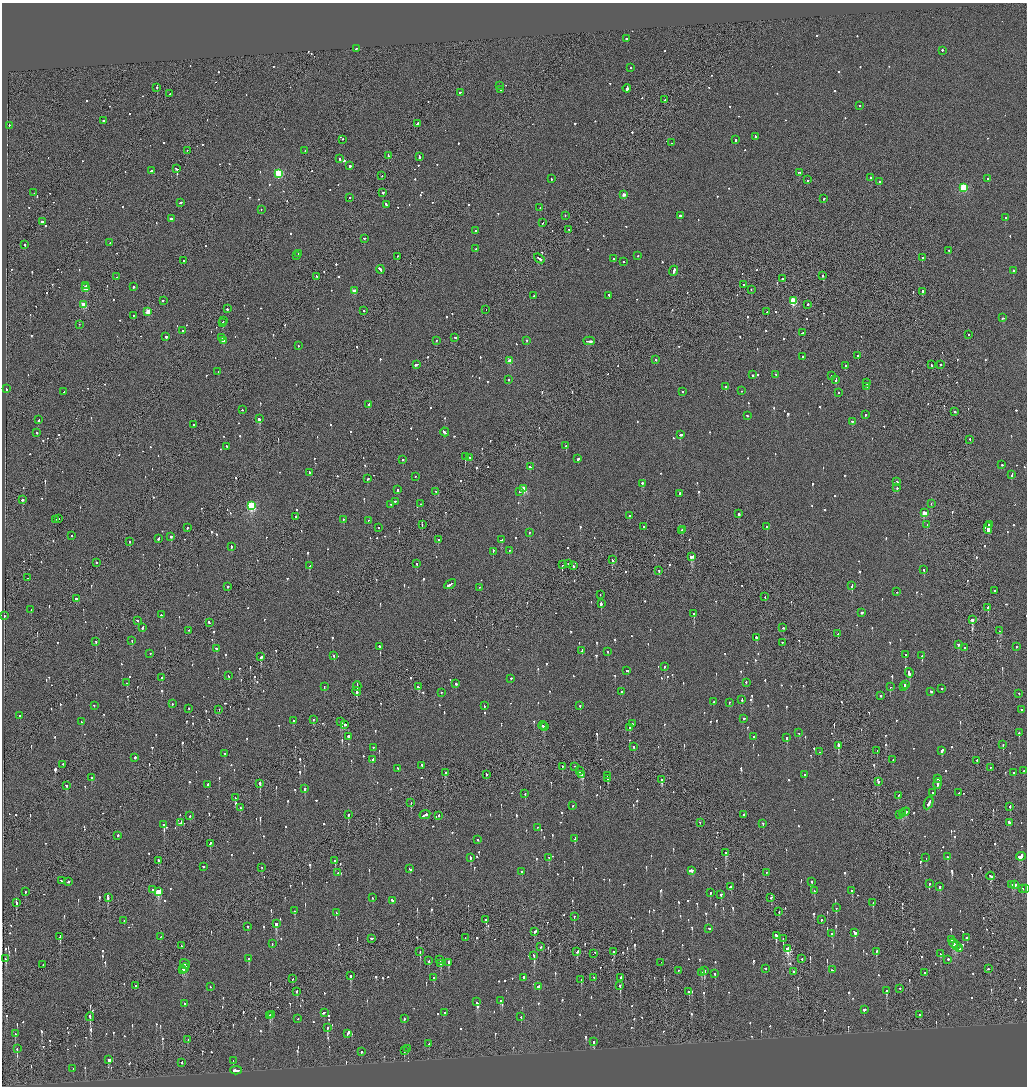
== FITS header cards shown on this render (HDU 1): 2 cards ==
NAXIS1  =                 2050
NAXIS2  =                 2168

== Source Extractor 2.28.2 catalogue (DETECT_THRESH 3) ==
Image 2050 x 2168 px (HDU 1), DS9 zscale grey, zoomed out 1/2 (1 PNG px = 2 x 2 image px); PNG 1029 x 1088 px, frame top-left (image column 2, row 2168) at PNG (2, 3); each listed source drawn as its Kron ellipse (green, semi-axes under 4 px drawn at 4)
Background -0.0925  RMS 0.068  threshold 0.203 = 3 sigma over >= 5 px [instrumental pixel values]
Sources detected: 1369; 51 cannot appear on this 1/2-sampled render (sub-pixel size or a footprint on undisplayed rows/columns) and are neither listed nor drawn; of the other 1318, the 500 brightest by FLUX_AUTO listed and drawn (818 fainter detections omitted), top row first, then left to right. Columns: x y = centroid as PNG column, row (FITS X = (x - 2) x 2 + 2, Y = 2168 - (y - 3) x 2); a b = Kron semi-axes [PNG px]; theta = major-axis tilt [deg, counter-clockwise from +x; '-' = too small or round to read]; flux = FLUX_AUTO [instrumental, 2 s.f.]
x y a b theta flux
626 39 2 2 - 140
356 49 3 2 - 120
942 51 2 2 - 160
631 68 2 2 - 110
500 86 2 2 - 3200
157 88 2 2 - 170
627 89 4 2 - 1200
501 90 2 2 - 2500
460 93 2 1 - 160
170 94 2 1 - 140
665 100 2 1 - 390
859 106 2 2 - 93
103 121 2 2 - 190
417 124 3 2 - 250
9 126 2 2 - 180
755 137 3 2 - 150
342 140 2 1 - 430
735 140 2 2 - 200
671 143 2 1 - 88
187 151 2 1 - 330
305 151 2 2 - 190
388 156 3 1 - 380
419 157 4 2 - 890
340 159 2 2 - 320
350 166 2 2 - 500
176 169 3 2 - 420
151 171 2 2 - 200
800 173 3 2 - 330
279 174 3 3 - 1200
382 176 2 1 - 120
871 178 2 2 - 190
551 179 2 2 - 110
988 179 2 2 - 740
807 180 2 2 - 220
880 182 2 2 - 400
963 188 3 3 - 890
34 193 2 2 - 98
383 193 2 2 - 1000
624 195 2 2 - 120
349 198 2 2 - 150
824 199 2 2 - 95
180 203 3 2 - 110
386 205 4 2 - 180
540 208 2 2 - 150
261 210 2 2 - 110
565 216 2 1 - 210
680 216 2 2 - 280
1006 218 2 2 - 500
171 219 3 2 - 220
42 222 3 2 - 710
542 223 2 2 - 130
569 230 2 2 - 130
475 231 2 1 - 150
364 239 2 2 - 120
110 243 2 2 - 560
25 245 3 1 - 130
475 249 2 2 - 160
949 251 2 2 - 99
299 254 2 2 - 270
297 256 2 2 - 110
638 256 2 2 - 100
397 257 2 1 - 270
922 258 3 2 - 290
539 259 6 2 -37 400
613 259 2 2 - 170
183 261 2 2 - 200
623 262 2 2 - 120
380 270 4 2 - 360
674 271 5 2 - 400
1013 271 3 2 - 160
822 276 2 2 - 180
116 277 2 1 - 130
317 277 3 2 - 130
782 279 2 2 - 230
744 285 2 1 - 180
86 286 2 2 - 130
133 287 2 2 - 590
86 288 3 3 - 310
751 290 2 1 - 110
354 291 2 2 - 190
922 292 2 2 - 260
534 296 2 2 - 450
609 296 2 2 - 120
163 301 2 2 - 330
793 301 3 3 - 910
83 305 3 3 - 390
808 305 2 2 - 150
227 309 2 2 - 310
486 310 2 1 - 140
364 311 2 2 - 120
148 312 3 2 - 320
767 312 2 2 - 88
133 316 2 2 - 140
1003 318 3 2 - 130
223 321 2 1 - 260
222 323 2 2 - 120
79 325 2 1 - 240
183 331 2 2 - 89
803 333 3 2 - 200
969 335 2 2 - 110
166 337 2 2 - 580
222 338 2 2 - 130
455 338 3 2 - 170
223 341 2 2 - 120
437 341 2 1 - 200
526 341 2 2 - 120
589 341 6 2 -2 370
298 346 2 2 - 95
858 356 2 2 - 270
802 357 2 2 - 220
655 360 2 2 - 180
509 361 3 2 - 200
416 365 4 2 - 220
931 365 2 1 - 190
940 365 2 2 - 120
846 366 2 2 - 300
218 372 2 2 - 89
752 375 2 2 - 260
776 375 2 2 - 150
831 376 2 2 - 93
508 380 2 2 - 95
836 380 3 2 - 170
866 383 2 2 - 310
726 387 2 2 - 340
867 387 2 1 - 470
6 389 3 2 - 160
741 391 2 2 - 200
64 392 2 2 - 170
682 392 2 2 - 160
839 393 2 2 - 140
369 405 2 2 - 96
242 410 2 2 - 100
955 412 2 2 - 100
865 415 3 2 - 170
747 416 2 2 - 150
259 419 3 2 - 770
39 420 2 2 - 140
852 422 3 2 - 140
194 425 2 1 - 93
445 432 4 2 - 280
37 433 2 2 - 130
680 435 2 2 - 520
970 440 2 1 - 170
566 446 2 2 - 130
227 447 3 2 - 290
465 457 2 1 - 380
469 458 2 2 - 99
578 459 2 2 - 260
402 460 2 2 - 160
1001 465 2 1 - 380
530 467 3 2 - 150
310 473 3 2 - 190
1012 475 3 2 - 140
415 477 2 2 - 94
368 479 3 2 - 180
897 482 2 2 - 110
642 484 2 2 - 290
897 488 2 2 - 140
524 489 3 3 - 570
397 490 2 2 - 110
436 492 4 2 - 220
520 492 3 2 - 120
680 494 2 2 - 300
23 500 3 2 - 170
395 502 2 2 - 110
421 504 2 2 - 230
931 504 2 2 - 89
391 505 2 1 - 240
252 506 4 3 - 1700
924 513 3 3 - 310
738 514 2 2 - 550
629 516 2 2 - 96
296 517 2 2 - 120
59 519 2 1 - 340
56 520 2 1 - 220
343 520 3 2 - 160
368 521 2 1 - 110
422 525 2 1 - 95
927 525 2 2 - 110
989 525 2 2 - 440
643 527 2 2 - 200
766 527 2 2 - 96
187 528 2 2 - 130
378 528 2 2 - 97
988 529 6 2 -90 540
683 530 3 2 - 150
681 531 2 1 - 150
529 533 2 2 - 98
72 536 2 2 - 120
171 537 2 2 - 210
158 539 2 2 - 250
438 540 2 2 - 150
501 540 3 2 - 160
130 542 2 2 - 240
231 547 2 2 - 140
509 551 2 2 - 110
493 552 3 2 - 170
691 557 3 2 - 600
612 560 3 2 - 170
97 563 2 2 - 110
417 564 2 2 - 170
568 564 2 2 - 160
562 565 2 1 - 310
309 566 2 2 - 150
573 566 3 2 - 500
924 570 2 2 - 210
659 571 2 1 - 350
27 578 2 1 - 92
450 584 6 2 30 350
852 586 4 2 - 220
228 587 2 2 - 130
479 588 2 1 - 130
994 591 2 2 - 230
896 592 2 2 - 110
600 595 2 1 - 180
765 597 2 1 - 110
76 599 2 2 - 650
601 604 3 2 - 480
988 608 2 2 - 1000
31 610 2 1 - 110
862 613 2 2 - 730
694 614 2 2 - 1200
161 615 2 2 - 150
4 616 2 2 - 130
972 620 2 2 - 1900
138 621 3 2 - 220
209 623 3 2 - 230
142 628 3 2 - 280
783 628 2 2 - 95
189 631 2 2 - 100
1000 631 3 2 - 200
838 634 2 2 - 110
756 638 2 2 - 300
132 641 2 2 - 90
96 642 2 2 - 180
782 643 2 2 - 230
958 645 2 2 - 480
379 647 2 2 - 110
1016 647 2 2 - 140
965 648 2 2 - 100
216 649 2 2 - 210
582 651 2 2 - 220
607 652 2 2 - 110
150 654 2 2 - 95
905 655 2 2 - 150
334 656 2 2 - 210
922 656 3 2 - 120
261 657 4 2 - 130
664 667 2 2 - 200
626 671 2 2 - 120
909 673 4 2 - 600
228 676 3 2 - 190
162 678 2 2 - 370
511 679 2 2 - 360
127 683 2 2 - 230
746 683 2 2 - 120
456 684 2 2 - 280
905 685 3 2 - 360
324 687 2 2 - 110
357 687 5 1 - 490
418 687 3 2 - 230
890 687 2 1 - 100
904 687 2 2 - 200
942 689 2 2 - 100
357 692 4 2 - 740
622 692 2 2 - 170
931 692 2 2 - 140
441 693 2 2 - 110
1019 694 2 2 - 110
880 696 2 2 - 380
742 700 2 2 - 150
713 702 2 1 - 100
729 703 2 2 - 100
172 704 2 2 - 110
94 706 2 2 - 210
484 706 2 2 - 120
580 706 2 2 - 150
189 709 2 2 - 110
219 710 2 1 - 92
1021 710 2 2 - 120
20 716 2 2 - 94
744 719 2 1 - 170
313 720 2 2 - 93
294 721 2 2 - 120
82 722 2 2 - 90
341 722 4 2 - 590
632 724 2 1 - 130
345 725 3 2 - 140
543 726 4 2 - 160
545 727 3 1 - 210
629 728 2 2 - 130
799 733 2 2 - 95
1019 733 2 2 - 210
348 737 2 2 - 1600
754 737 2 2 - 120
787 738 2 2 - 290
1003 745 2 2 - 270
838 746 3 2 - 2000
633 747 2 2 - 98
373 748 2 2 - 90
877 751 2 1 - 110
942 751 3 2 - 170
820 752 2 2 - 90
225 754 2 2 - 110
135 758 2 2 - 520
373 760 3 2 - 140
893 760 2 2 - 91
977 761 2 2 - 160
63 765 2 2 - 140
422 766 3 2 - 170
562 767 2 2 - 220
574 767 2 1 - 230
990 768 2 1 - 98
398 769 2 2 - 300
580 771 2 1 - 530
1023 771 2 2 - 120
445 773 2 2 - 770
1013 773 2 2 - 91
486 775 2 1 - 140
582 775 4 2 - 710
805 775 2 2 - 470
607 776 2 1 - 150
92 778 2 2 - 870
607 779 3 2 - 160
937 779 2 1 - 420
662 780 3 2 - 170
878 782 2 2 - 190
260 784 3 2 - 590
938 784 5 2 - 290
208 785 3 2 - 100
66 786 3 2 - 150
304 789 2 2 - 140
932 793 2 2 - 92
959 793 2 1 - 150
525 794 2 1 - 100
898 796 2 2 - 190
235 798 2 2 - 120
411 803 2 2 - 190
929 803 7 2 65 600
573 806 2 2 - 93
1010 807 3 2 - 110
240 808 2 1 - 120
905 812 5 2 - 320
903 814 2 1 - 150
348 815 2 2 - 310
425 815 5 2 - 350
744 815 2 2 - 240
900 815 3 2 - 260
190 816 2 2 - 100
439 816 2 2 - 110
181 823 3 2 - 260
700 823 2 2 - 91
1009 823 3 2 - 160
763 824 2 2 - 120
164 825 2 2 - 720
537 828 2 2 - 120
118 836 2 2 - 140
575 839 3 2 - 150
478 840 2 2 - 450
210 844 3 2 - 170
726 853 3 2 - 270
947 857 2 2 - 190
1021 857 5 3 - 760
470 858 2 2 - 510
549 858 3 2 - 210
926 858 2 2 - 150
158 861 3 1 - 490
335 861 2 2 - 200
203 867 2 2 - 150
262 868 3 2 - 110
410 869 2 2 - 190
691 871 3 2 - 590
522 872 2 2 - 130
338 873 2 2 - 150
766 873 2 2 - 94
991 876 4 2 - 620
62 881 3 1 - 420
68 882 3 2 - 240
812 882 3 2 - 110
929 884 3 2 - 210
1012 885 3 2 - 400
1015 885 2 2 - 500
731 887 4 2 - 230
940 887 2 2 - 590
1022 889 2 2 - 110
1026 889 2 1 - 110
152 890 2 2 - 170
814 891 3 2 - 97
852 891 2 2 - 530
25 892 2 1 - 260
158 892 4 3 - 550
710 893 2 2 - 130
721 895 2 2 - 490
108 898 2 2 - 330
373 898 2 2 - 130
771 898 3 2 - 100
392 901 3 2 - 350
16 903 4 2 - 260
873 903 3 1 - 110
836 908 3 2 - 130
295 911 2 2 - 140
779 912 2 2 - 88
336 913 2 2 - 89
574 917 2 2 - 120
485 920 3 2 - 140
821 920 2 2 - 110
124 921 2 2 - 99
276 924 3 2 - 440
248 927 2 2 - 200
709 929 2 2 - 120
535 932 4 2 - 210
855 933 3 2 - 230
832 934 3 2 - 100
776 936 3 2 - 560
60 937 4 2 - 230
161 937 2 1 - 110
465 938 2 2 - 120
966 938 2 2 - 350
371 939 3 2 - 150
783 939 2 1 - 310
952 940 2 2 - 150
272 944 2 2 - 100
954 944 5 3 - 590
181 946 2 1 - 260
956 946 3 2 - 450
541 947 2 2 - 92
788 949 4 2 - 600
960 949 2 2 - 360
420 952 2 1 - 290
577 952 3 2 - 940
614 952 3 2 - 140
876 952 3 2 - 170
594 954 3 1 - 400
940 954 3 2 - 190
534 956 3 2 - 170
6 959 3 2 - 260
249 959 3 2 - 170
802 959 2 2 - 180
440 960 2 2 - 230
948 960 2 2 - 130
429 961 2 2 - 100
449 963 2 2 - 360
661 963 2 1 - 140
185 964 5 2 - 90
441 964 2 2 - 270
43 965 2 1 - 110
184 968 4 2 - 360
765 969 2 2 - 190
989 969 3 2 - 140
183 970 3 2 - 160
832 970 3 2 - 91
678 971 2 2 - 140
704 971 2 2 - 120
793 972 2 1 - 130
701 973 2 2 - 130
925 973 2 1 - 88
715 974 2 2 - 110
351 976 2 2 - 160
433 978 2 2 - 560
524 978 3 2 - 780
594 978 2 1 - 130
621 978 4 1 - 210
293 979 2 1 - 140
581 980 2 2 - 370
135 986 2 2 - 120
620 986 3 2 - 470
210 987 2 2 - 89
539 987 2 2 - 4100
900 989 2 2 - 92
887 991 3 2 - 450
297 992 2 1 - 310
689 992 2 2 - 200
500 1001 2 2 - 120
477 1002 2 2 - 120
185 1004 2 2 - 190
864 1010 2 2 - 1800
324 1013 3 2 - 440
445 1013 2 2 - 93
272 1015 2 1 - 120
920 1015 3 2 - 160
269 1016 4 2 - 410
90 1017 4 2 - 280
521 1017 2 2 - 270
298 1019 2 1 - 140
404 1019 2 2 - 170
327 1028 3 2 - 370
15 1034 2 2 - 100
348 1034 4 2 - 290
188 1040 2 1 - 170
593 1042 2 2 - 680
429 1044 2 2 - 130
17 1049 3 2 - 270
408 1049 4 2 - 110
404 1051 2 2 - 160
361 1052 2 2 - 140
109 1060 3 2 - 3200
233 1061 2 2 - 95
181 1063 2 2 - 92
73 1069 2 1 - 110
236 1071 6 2 -3 500
At the frame edge (FLAGS 8, measured only in part): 1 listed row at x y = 1026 889
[818 fainter detections neither listed nor drawn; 51 sub-pixel or undisplayed-footprint detections neither listed nor drawn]